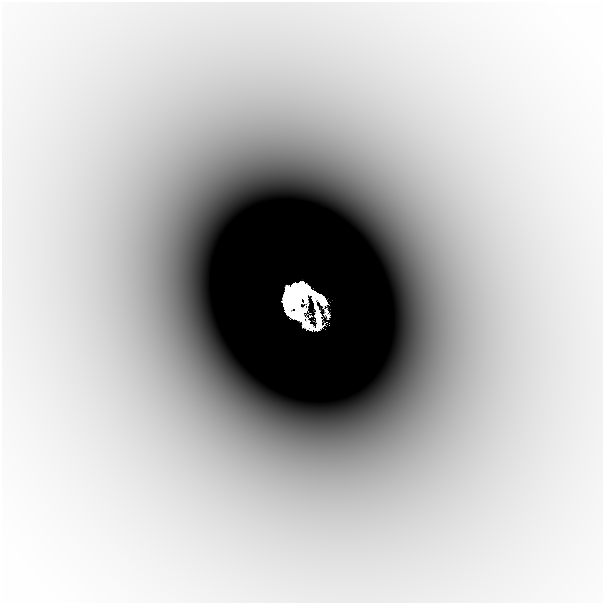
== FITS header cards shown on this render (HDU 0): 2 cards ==
NAXIS1  =                  601
NAXIS2  =                  601

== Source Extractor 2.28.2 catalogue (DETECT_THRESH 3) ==
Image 601 x 601 px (HDU 0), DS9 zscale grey, 1 PNG px = 1 image px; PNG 605 x 605 px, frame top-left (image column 1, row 601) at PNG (2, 2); no overlay
Background -3.00e-04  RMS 5.0e-05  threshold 1.51e-04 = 3 sigma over >= 5 px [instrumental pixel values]
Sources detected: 6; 2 with non-positive FLUX_AUTO (blend fragments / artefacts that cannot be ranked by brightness) are not listed; the other 4 listed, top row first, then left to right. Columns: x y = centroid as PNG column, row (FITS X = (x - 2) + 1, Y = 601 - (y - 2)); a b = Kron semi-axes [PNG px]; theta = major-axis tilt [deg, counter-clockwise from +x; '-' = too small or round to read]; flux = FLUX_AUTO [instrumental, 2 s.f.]
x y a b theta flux
300 287 22 9 18 1.9
319 298 26 9 -34 0.45
296 299 11 9 28 5.4
290 302 16 7 -76 5
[2 non-positive-flux detections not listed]